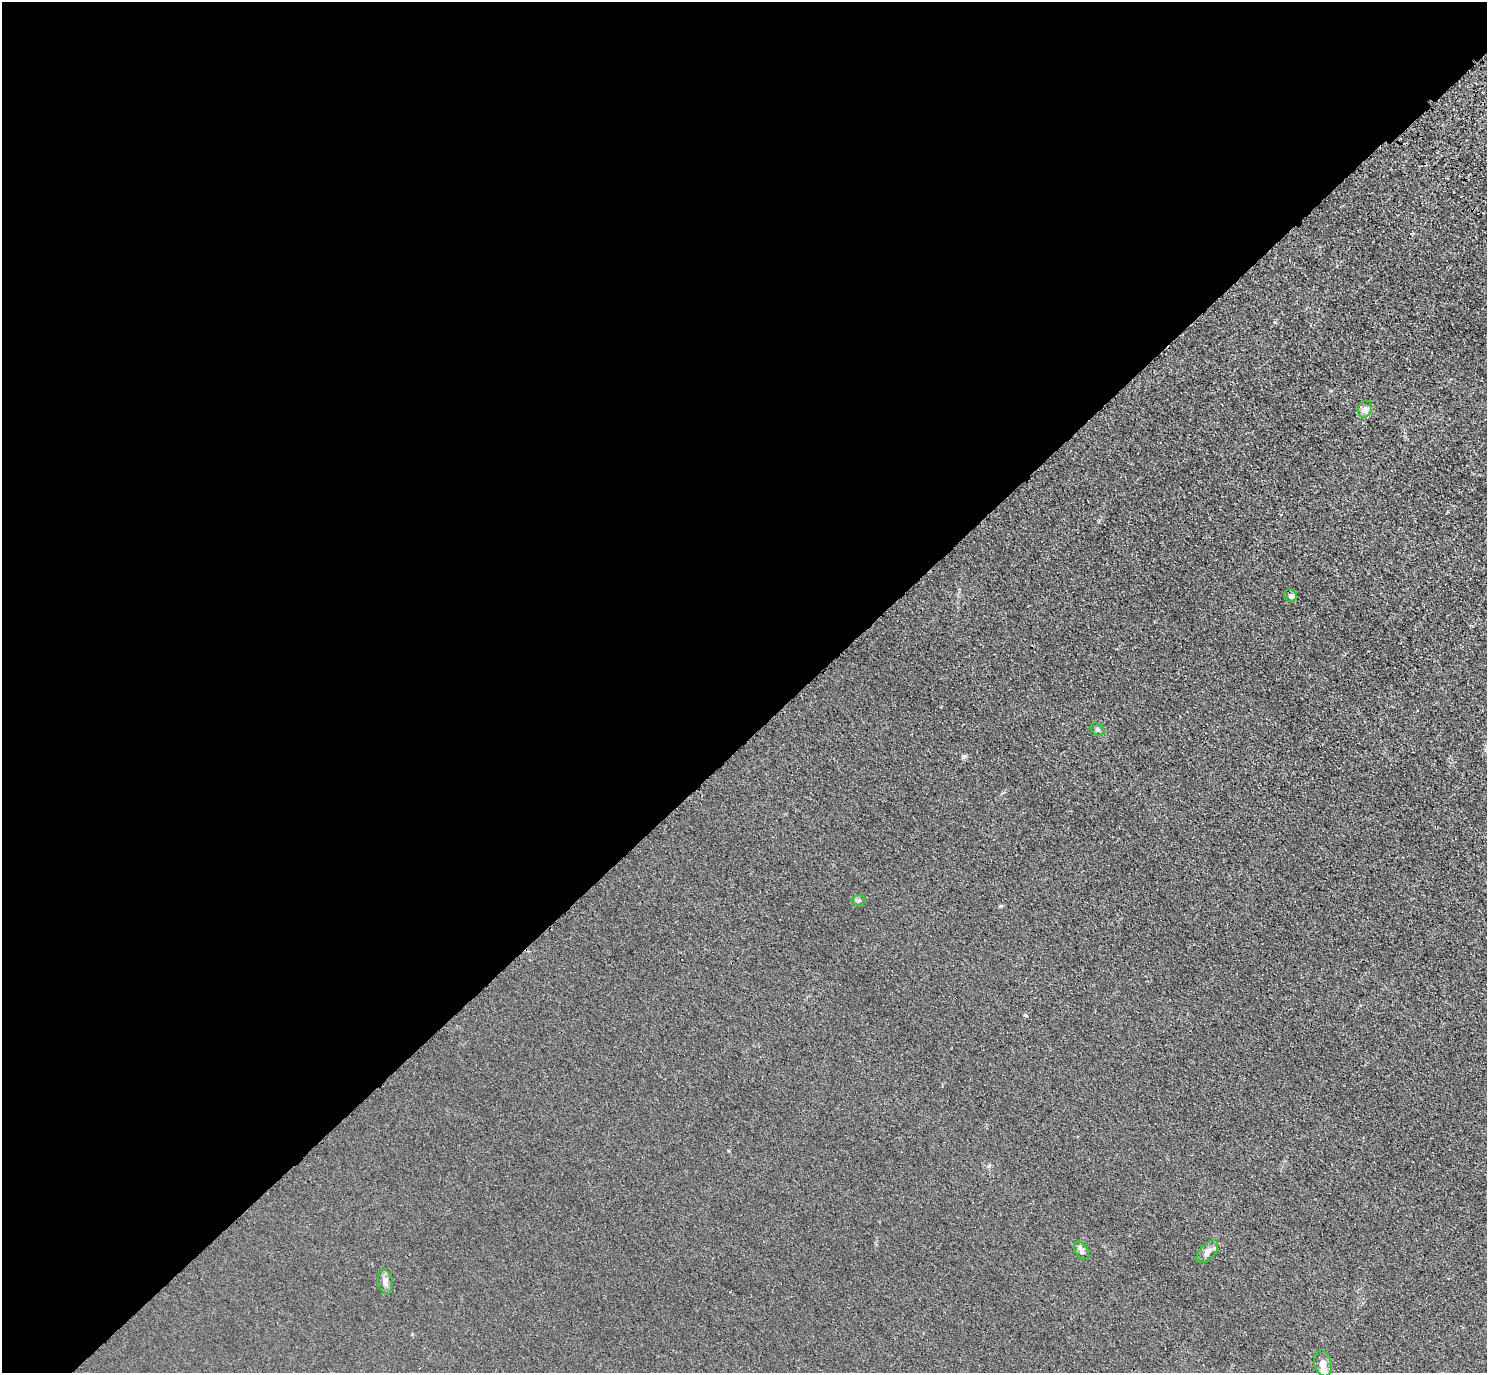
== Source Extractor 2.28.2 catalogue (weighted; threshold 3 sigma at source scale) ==
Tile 5 of 4 x 4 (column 1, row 2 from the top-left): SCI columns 91-1575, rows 3130-4500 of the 6120 x 6120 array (HDU 1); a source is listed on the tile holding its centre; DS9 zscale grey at full resolution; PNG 1489 x 1375 px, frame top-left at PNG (2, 2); each listed source drawn as its Kron ellipse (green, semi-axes under 4 px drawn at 4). Shown black and unused: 54% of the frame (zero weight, under 3 of 4 exposures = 6% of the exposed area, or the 3 px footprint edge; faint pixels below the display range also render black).
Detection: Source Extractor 2.28.2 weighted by HDU 2 'WHT'; one run over the whole footprint, this tile lists its part. Background 0.0132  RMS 0.0053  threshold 0.024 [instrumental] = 3 sigma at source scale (4.5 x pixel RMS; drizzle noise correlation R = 1.50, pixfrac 1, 0.05/0.05 arcsec/px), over >= 5 px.
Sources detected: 8; all 8 listed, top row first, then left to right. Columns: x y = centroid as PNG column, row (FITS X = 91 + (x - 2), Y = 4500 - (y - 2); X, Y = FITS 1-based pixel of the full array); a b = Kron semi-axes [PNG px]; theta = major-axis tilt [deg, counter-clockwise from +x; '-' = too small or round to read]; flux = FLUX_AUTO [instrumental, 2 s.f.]
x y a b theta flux
1365 409 8 7 - 2.2
1291 596 7 6 - 1.2
1098 729 7 5 -39 1.2
859 900 7 5 0 1.1
1082 1251 10 6 -59 2.3
1207 1252 14 7 48 2.9
385 1282 12 7 -80 3.3
1323 1363 13 8 -75 3.3